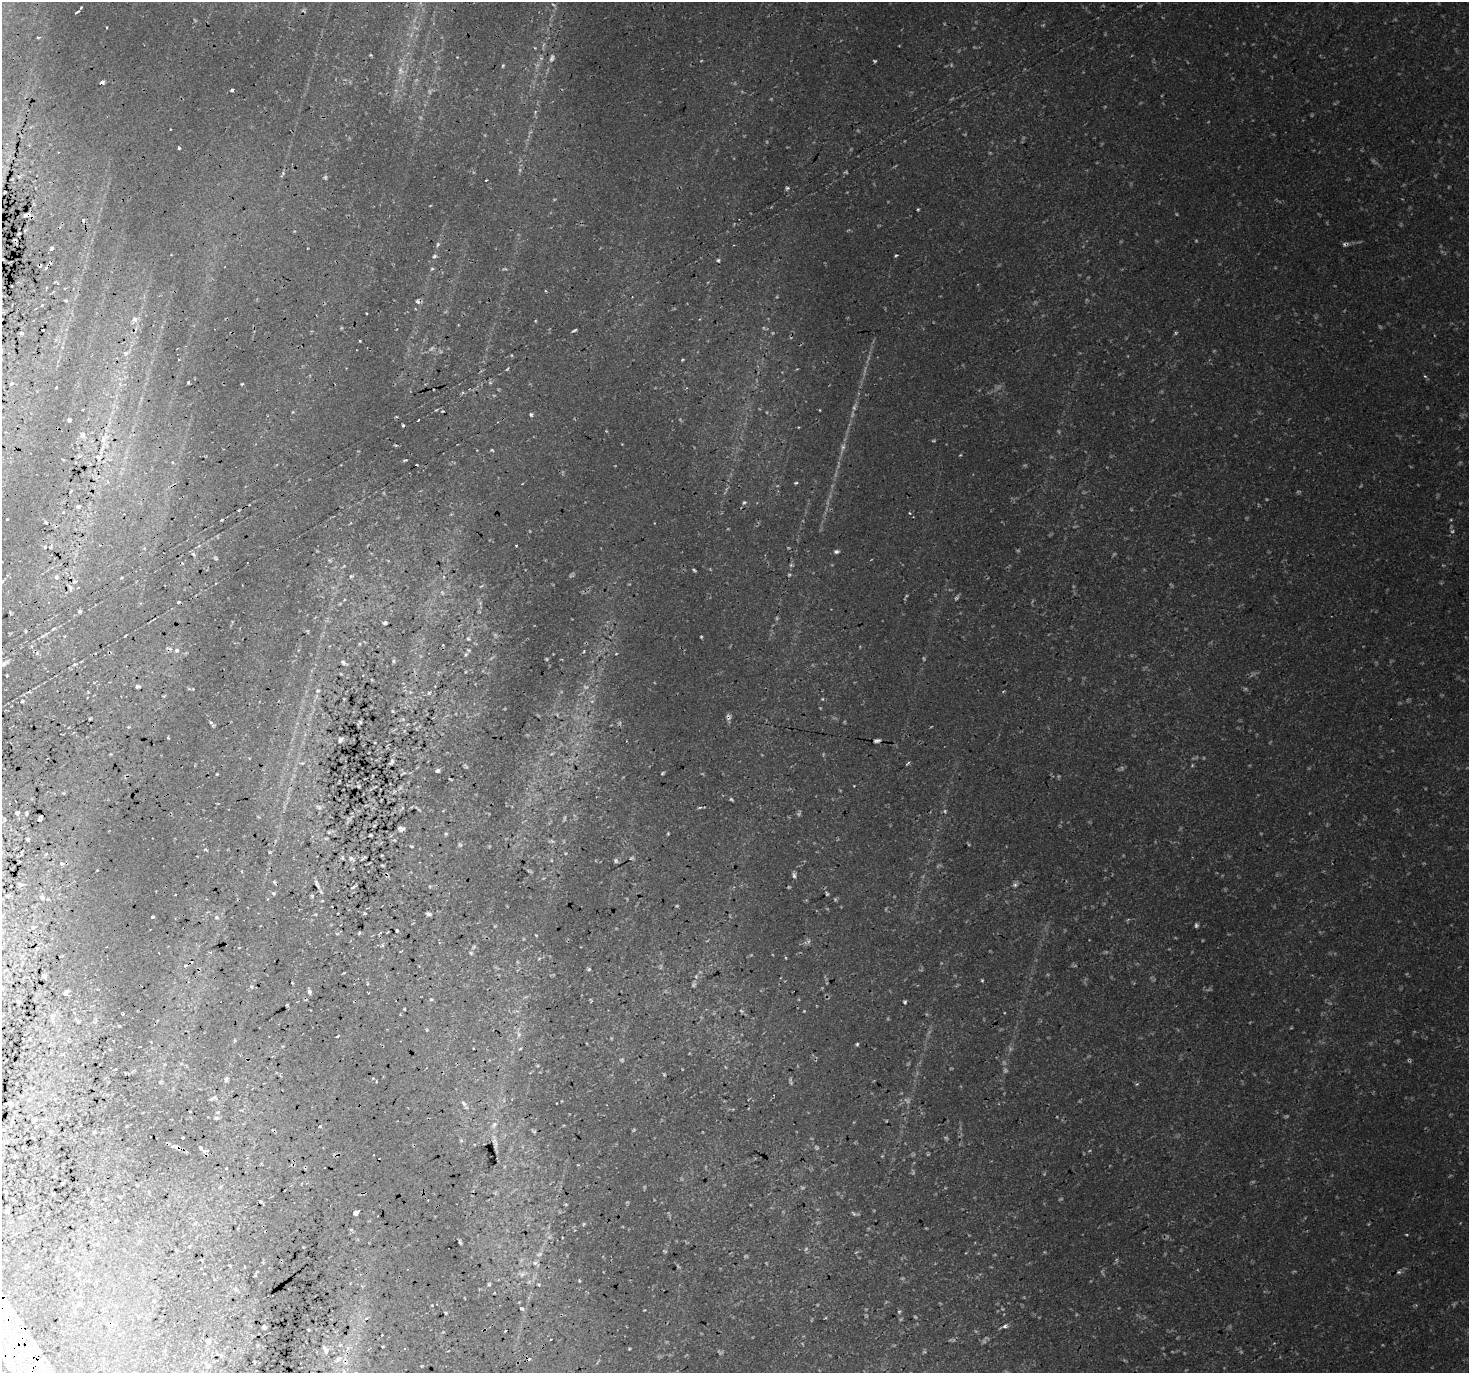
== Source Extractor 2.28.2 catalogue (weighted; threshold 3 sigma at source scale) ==
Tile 7 of 4 x 4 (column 3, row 2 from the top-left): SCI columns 2974-4440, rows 2939-4309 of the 5943 x 5816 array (HDU 1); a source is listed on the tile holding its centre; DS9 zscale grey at full resolution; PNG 1471 x 1375 px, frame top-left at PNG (2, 2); no overlay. Shown black and unused: <1% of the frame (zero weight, under 2 of 3 exposures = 3% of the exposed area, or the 3 px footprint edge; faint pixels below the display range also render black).
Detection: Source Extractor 2.28.2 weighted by HDU 2 'WHT'; one run over the whole footprint, this tile lists its part. Background 0.0633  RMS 0.015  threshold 0.0661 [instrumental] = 3 sigma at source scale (4.5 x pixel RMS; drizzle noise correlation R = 1.50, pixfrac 1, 0.0396/0.0396 arcsec/px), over >= 5 px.
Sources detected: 302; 63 too faint to see at this stretch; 18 cosmic-ray / hot-pixel residue — not listed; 1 inside a brighter listed object's ellipse — not listed separately; the other 220 listed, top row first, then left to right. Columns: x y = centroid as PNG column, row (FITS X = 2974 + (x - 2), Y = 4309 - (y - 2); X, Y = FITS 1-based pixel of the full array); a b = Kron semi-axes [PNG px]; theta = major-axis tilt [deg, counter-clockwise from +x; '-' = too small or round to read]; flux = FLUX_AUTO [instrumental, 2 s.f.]
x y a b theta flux
77 12 8 2 37 2.9
38 37 4 3 - 1.5
370 55 4 3 - 1.2
552 58 11 6 70 4.9
503 66 6 3 70 1.7
400 71 13 8 -89 11
102 82 4 4 - 5.6
232 90 3 3 - 9.2
179 148 3 3 - 1.9
283 173 5 4 - 2.3
19 177 5 5 - 2.3
325 177 6 5 - 2.4
486 180 3 2 - 1.9
787 188 5 4 - 2.2
5 192 3 3 - 2
918 209 3 3 - 1.6
26 215 8 4 25 4
19 233 3 2 - 1.3
438 244 6 5 - 2.7
1345 244 9 6 10 4.3
52 248 5 4 - 3.2
434 256 7 4 27 2.6
718 260 5 4 - 2.2
432 269 5 4 - 1.9
505 269 8 3 4 2
546 291 4 2 - 1.2
66 301 4 3 - 1.6
418 301 7 5 -60 3.7
134 319 9 8 - 6.3
574 330 5 2 - 2.6
21 333 5 4 - 1.7
1176 333 5 4 - 2.1
360 341 3 2 - 1.3
125 353 7 6 - 3.5
179 359 4 2 - 1
682 360 4 3 - 1.4
507 369 5 3 - 1.5
1425 376 6 4 -32 1.9
12 383 5 3 - 1.9
188 383 3 2 - 1.6
242 384 3 3 - 1.4
83 409 3 2 - 1.1
531 414 5 5 - 2.7
69 420 4 3 - 3.3
418 420 3 2 - 1.2
83 436 8 7 - 4.9
103 439 9 6 75 7.1
843 447 9 6 70 5.3
492 450 5 2 - 1.4
960 455 4 3 - 1.3
98 457 9 7 -51 6.5
405 460 5 3 - 2
172 462 4 3 - 1.3
796 483 5 3 - 1.8
71 491 4 2 - 1.7
744 502 7 5 34 2.6
78 507 6 4 11 3.1
239 510 5 3 - 1.5
63 512 4 3 - 1.1
7 519 3 2 - 0.95
222 520 4 3 - 1.5
46 522 4 3 - 1.7
516 545 3 3 - 2.1
45 547 4 4 - 1.4
50 547 4 4 - 1.6
836 552 6 4 -2 3.2
193 554 8 4 -54 2.6
216 558 7 4 -52 2.2
791 565 6 4 89 2.4
694 570 6 3 -45 2.1
351 576 5 4 - 2
56 577 8 7 - 4.8
122 577 4 3 - 1.4
443 577 5 3 - 2
75 581 6 4 3 2.6
70 587 11 6 -60 5.5
80 611 6 5 - 2.7
385 623 5 3 - 2.8
54 629 7 3 10 1.9
25 631 5 3 - 1.4
701 637 4 3 - 1.5
468 639 6 5 - 2.2
443 645 3 3 - 1.1
177 650 7 7 - 4.2
584 651 5 3 - 1.5
466 654 6 4 70 2.1
616 654 4 3 - 1.1
393 661 6 4 -90 2.1
343 662 8 5 -51 3.4
3 664 14 6 38 6.4
75 664 7 3 19 2
138 686 5 3 - 2.8
318 691 7 5 41 2.9
429 693 5 4 - 1.8
22 701 4 3 - 1.5
392 711 4 4 - 1.4
557 714 6 4 -20 2.2
728 717 8 7 - 4.7
403 719 6 5 - 2.1
211 722 6 4 -23 2.1
360 722 5 3 - 2.3
341 740 6 4 43 3.6
877 740 6 3 10 4.2
391 762 8 5 53 3.4
302 763 7 5 0 2.9
908 763 7 2 40 1.6
1192 765 5 3 - 1.4
438 770 4 3 - 9.2
404 773 6 3 24 1.6
662 773 5 3 - 1.8
217 774 3 3 - 1.2
450 779 4 2 - 1.2
358 786 3 2 - 1.5
319 807 10 6 -28 3.8
699 807 7 3 9 2.2
402 808 6 3 72 1.7
945 811 6 5 - 2.2
17 813 5 5 - 2.4
27 813 5 3 - 2
4 819 6 4 -82 1.8
40 819 6 4 62 3.6
401 829 6 4 8 4.4
329 832 5 4 - 1.6
668 833 4 3 - 1.5
446 834 5 4 - 2.1
370 835 3 3 - 1.6
27 839 4 4 - 2
460 845 7 5 -73 2.7
411 846 5 3 - 1.3
206 850 7 2 -43 1.6
22 852 7 3 45 1.9
46 854 6 3 45 1.7
382 855 3 2 - 1
363 858 6 2 37 1.8
352 859 8 5 -43 3.4
616 861 6 5 - 2.7
62 864 6 3 -2 2.1
383 865 3 2 - 1.4
794 875 8 5 -89 3.7
274 882 6 4 -48 2
20 884 9 5 -14 3.1
317 884 14 4 -62 5
1015 885 6 6 - 3.7
353 887 7 3 32 2.5
273 893 6 5 - 2.4
827 894 6 3 -54 1.9
7 896 7 5 -2 2.7
312 896 5 4 - 1.7
42 898 7 6 - 3.6
364 913 4 3 - 1.4
429 914 5 3 - 2.9
153 917 3 3 - 3.2
217 917 7 6 - 3.7
397 931 3 3 - 2
359 933 5 3 - 1.5
536 935 4 2 - 1.2
37 948 4 4 - 1.3
471 953 5 5 - 2.2
185 966 5 4 - 2.5
589 969 6 4 30 2.3
44 976 4 3 - 2.4
251 987 6 5 - 2.6
309 992 6 5 - 3.5
66 993 6 3 45 3.8
431 999 5 4 - 1.7
905 1002 4 4 - 2.2
287 1005 5 3 - 1.4
404 1009 3 2 - 1.2
52 1016 9 3 45 2.4
78 1021 6 4 -23 2.2
119 1026 4 3 - 1.4
338 1036 4 2 - 1.7
857 1044 4 4 - 2.1
520 1049 5 3 - 1.6
226 1079 8 5 81 3.4
160 1082 6 4 46 1.7
376 1082 3 2 - 1.4
1137 1084 5 4 - 2
213 1098 11 5 21 3.4
10 1103 4 3 - 1.8
464 1103 9 5 -46 3.9
218 1112 5 4 - 1.6
216 1118 8 5 9 2.5
34 1120 6 3 -70 1.5
494 1125 10 5 51 5
320 1126 4 2 - 1.8
183 1137 3 2 - 1.1
461 1140 6 4 -1 1.7
495 1144 13 5 -72 5.4
201 1148 7 5 -35 2.6
226 1168 3 2 - 1.3
566 1204 5 3 - 1.4
356 1213 4 4 - 13
854 1214 9 4 -45 2.6
584 1224 5 4 - 1.7
460 1242 5 2 - 2
202 1260 4 3 - 1.1
535 1263 7 6 - 4.3
229 1266 4 3 - 1.2
245 1267 3 2 - 0.88
1399 1272 6 5 - 2.7
522 1275 8 6 69 4.8
579 1281 5 3 - 1.2
489 1284 5 4 - 1.9
538 1284 5 3 - 1.5
236 1289 6 4 90 2.3
522 1308 6 4 -34 2.2
899 1312 5 4 - 2.2
446 1313 4 3 - 1.4
1005 1326 7 5 40 4.7
264 1327 4 3 - 2.3
505 1331 2 2 - 1.5
382 1335 2 2 - 1.3
208 1341 9 7 -55 4.8
340 1345 5 4 - 2.1
347 1348 8 4 82 4.4
325 1349 12 7 -61 5.8
338 1360 7 6 - 5.2
209 1366 10 4 34 3
344 1372 8 6 88 4.9
Overlapping masked pixels (flux is a lower limit): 5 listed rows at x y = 26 215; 1345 244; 177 650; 728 717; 401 829
Isophote crosses this tile's border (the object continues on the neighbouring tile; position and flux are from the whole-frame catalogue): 2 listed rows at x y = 3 664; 344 1372
Unlisted compact peaks at least as high as the median listed source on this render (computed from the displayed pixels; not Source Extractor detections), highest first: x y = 910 513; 804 1011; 436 410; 820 410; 366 313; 835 900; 535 321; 168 738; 107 27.